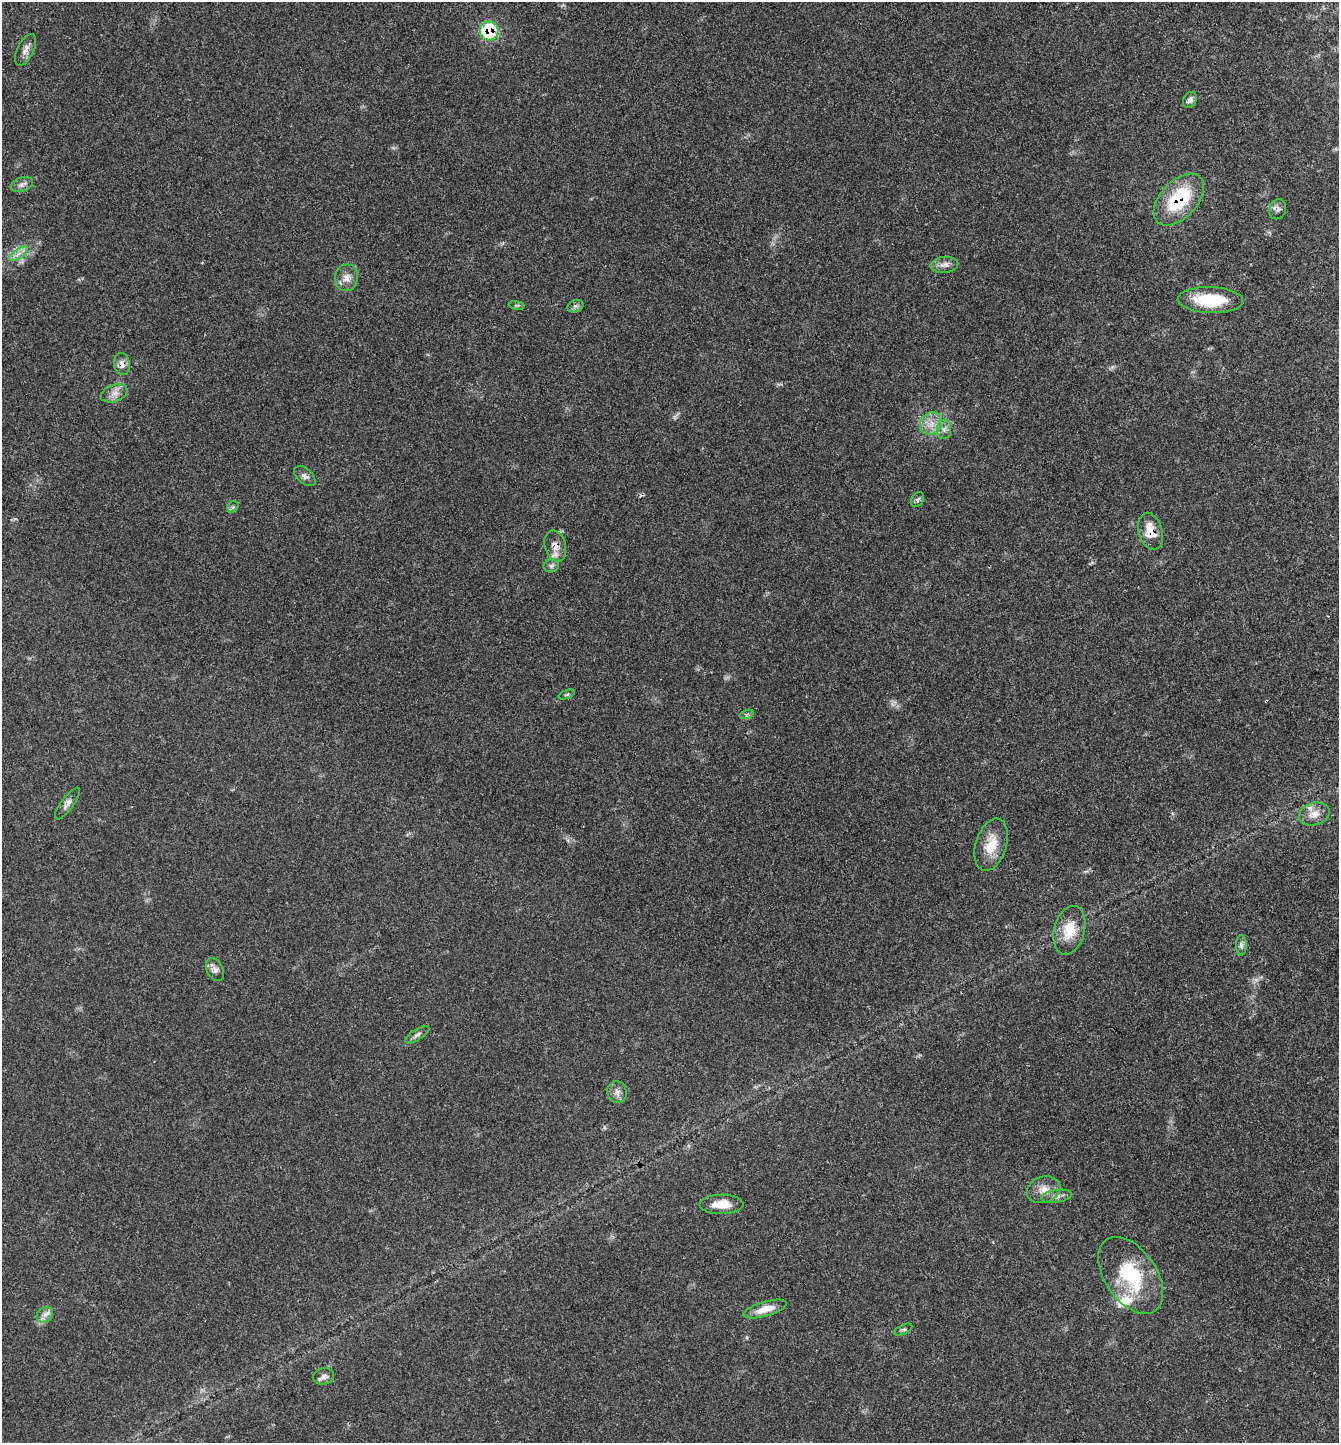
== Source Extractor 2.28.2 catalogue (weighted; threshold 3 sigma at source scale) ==
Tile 6 of 4 x 4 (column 2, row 2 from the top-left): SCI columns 1522-2858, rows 2925-4365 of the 5851 x 5844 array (HDU 1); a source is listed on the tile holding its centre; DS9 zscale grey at full resolution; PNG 1341 x 1445 px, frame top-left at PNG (2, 2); each listed source drawn as its Kron ellipse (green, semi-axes under 4 px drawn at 4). Shown black and unused: <1% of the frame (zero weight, under 3 of 4 exposures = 2% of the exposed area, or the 3 px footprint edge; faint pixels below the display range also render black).
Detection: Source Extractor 2.28.2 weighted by HDU 2 'WHT'; one run over the whole footprint, this tile lists its part. Background 0.0451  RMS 0.0045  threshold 0.0202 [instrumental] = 3 sigma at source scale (4.5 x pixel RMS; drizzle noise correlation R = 1.50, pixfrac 1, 0.05/0.05 arcsec/px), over >= 5 px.
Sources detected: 44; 1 too faint to see at this stretch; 1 cosmic-ray / hot-pixel residue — neither listed nor drawn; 2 inside a brighter listed object's ellipse — not listed separately; the other 40 listed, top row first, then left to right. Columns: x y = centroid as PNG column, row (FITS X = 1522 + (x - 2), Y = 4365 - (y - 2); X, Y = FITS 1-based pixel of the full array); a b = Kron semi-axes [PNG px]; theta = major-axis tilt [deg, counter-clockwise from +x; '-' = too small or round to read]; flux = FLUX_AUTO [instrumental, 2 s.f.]
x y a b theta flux
489 31 9 9 - 26
26 50 17 8 64 2.7
1190 100 8 6 58 1.8
22 184 11 7 20 1.8
1179 200 31 18 47 28
1278 209 10 8 69 1.8
19 254 11 4 35 2.1
944 265 14 8 5 2.5
346 278 13 11 80 3.8
1210 300 33 13 -2 19
517 305 8 4 -8 0.6
575 306 8 6 20 1.2
122 364 11 8 -86 2.8
114 393 14 8 20 3.1
931 423 12 10 47 4.6
944 429 9 7 -90 2
305 476 12 7 -41 1.7
917 500 8 6 57 1
233 507 6 5 - 0.73
1150 531 19 12 -74 7.8
555 546 16 10 -75 4.2
551 566 8 6 10 1.2
567 695 8 3 19 0.66
747 714 7 4 18 0.93
67 804 19 6 54 2.2
1314 814 16 11 15 4.7
991 845 27 15 73 9.8
1069 930 25 15 75 11
1241 945 10 5 90 1.4
215 969 12 8 -63 2.1
417 1035 14 5 32 1.5
617 1092 11 9 -72 2.5
1044 1190 17 13 19 4.9
1056 1196 15 6 9 2.3
721 1204 22 9 1 6.9
1131 1275 43 26 -55 29
765 1309 22 7 16 6.2
45 1315 9 7 42 2.1
903 1330 10 4 25 0.88
324 1376 10 8 12 2.1
Overlapping masked pixels (flux is a lower limit): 5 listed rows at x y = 489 31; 1179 200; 122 364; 1150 531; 555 546